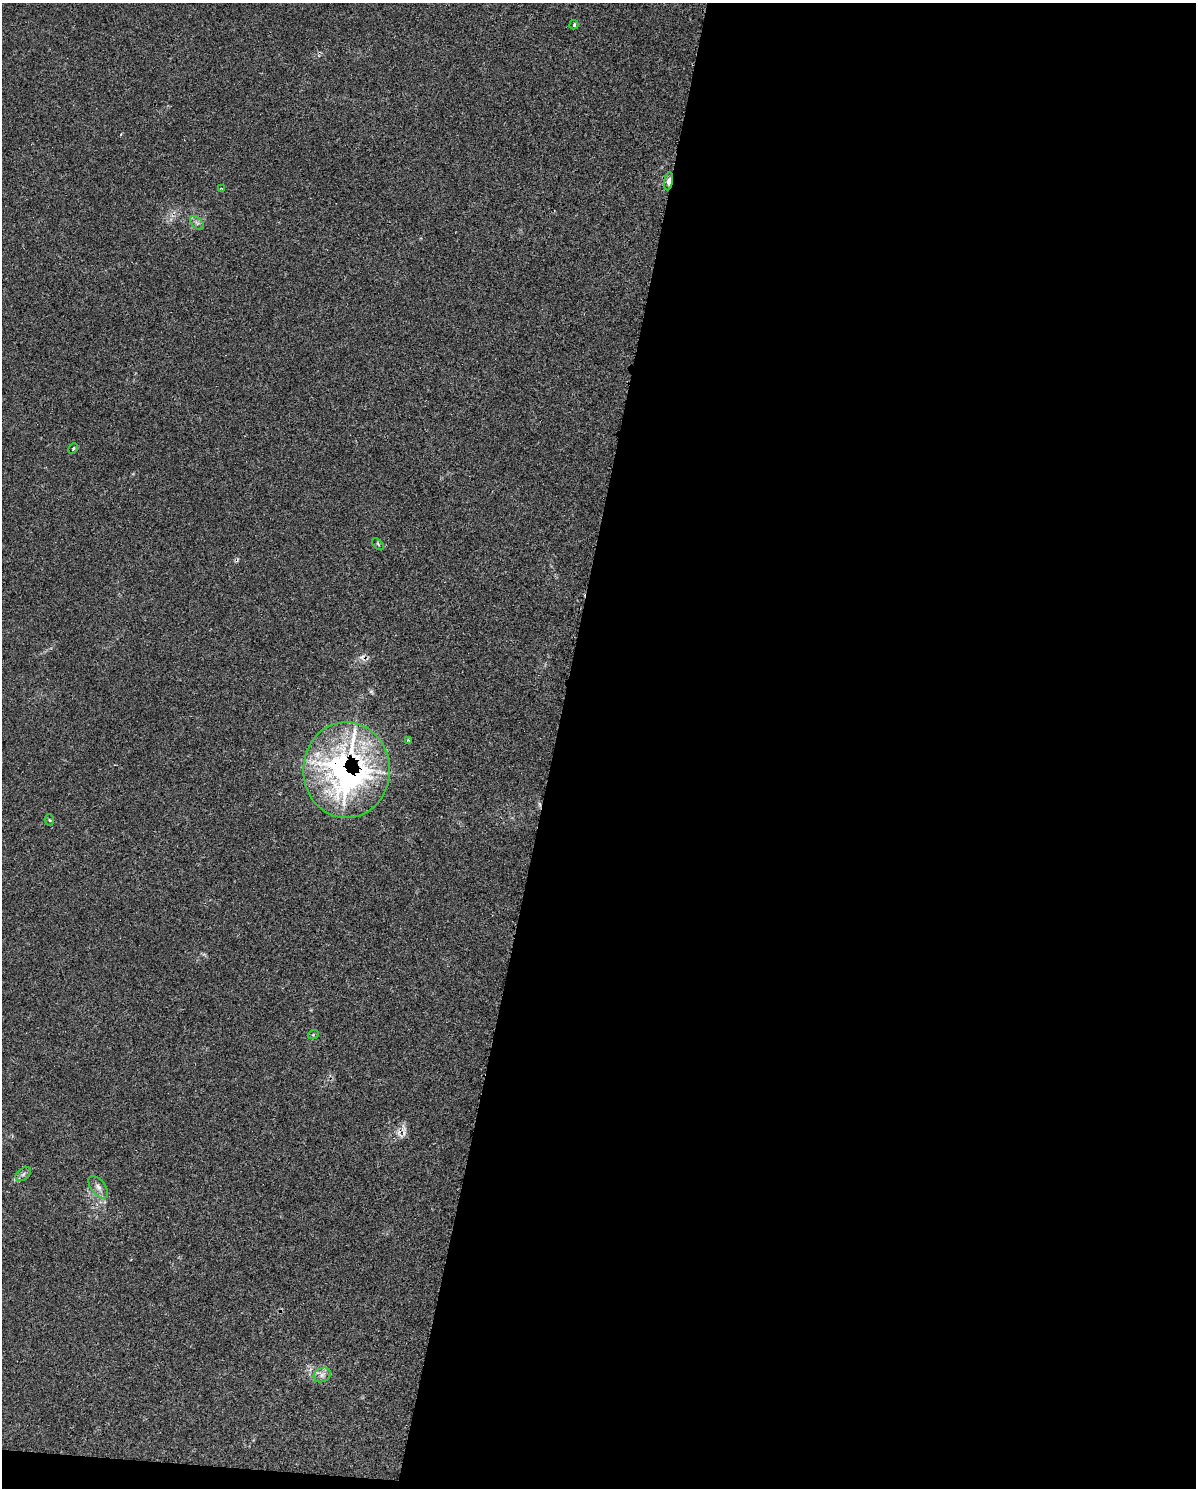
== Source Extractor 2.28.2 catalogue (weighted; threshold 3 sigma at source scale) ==
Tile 12 of 4 x 3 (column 4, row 3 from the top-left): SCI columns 3590-4783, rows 239-1724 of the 4834 x 4855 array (HDU 1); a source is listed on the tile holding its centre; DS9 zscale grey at full resolution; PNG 1198 x 1490 px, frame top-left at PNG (2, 3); each listed source drawn as its Kron ellipse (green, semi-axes under 4 px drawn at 4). Shown black and unused: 54% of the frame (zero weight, under 2 of 3 exposures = <1% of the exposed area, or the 3 px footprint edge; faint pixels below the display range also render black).
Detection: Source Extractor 2.28.2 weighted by HDU 2 'WHT'; one run over the whole footprint, this tile lists its part. Background 0.046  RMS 0.005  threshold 0.0226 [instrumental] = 3 sigma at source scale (4.5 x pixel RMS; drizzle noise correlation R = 1.50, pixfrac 1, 0.05/0.05 arcsec/px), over >= 5 px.
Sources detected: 15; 2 cosmic-ray / hot-pixel residue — neither listed nor drawn; the other 13 listed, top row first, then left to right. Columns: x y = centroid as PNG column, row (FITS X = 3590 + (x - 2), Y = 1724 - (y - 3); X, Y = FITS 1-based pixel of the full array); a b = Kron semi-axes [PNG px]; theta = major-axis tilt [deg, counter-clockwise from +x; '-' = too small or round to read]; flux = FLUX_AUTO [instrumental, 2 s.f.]
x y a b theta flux
574 25 5 3 - 0.6
669 181 9 4 80 4.9
221 188 4 3 - 1
197 223 8 5 -45 1.4
73 449 5 4 - 0.7
378 544 7 2 -45 0.5
408 740 4 2 - 0.38
346 770 48 43 -90 170
50 820 6 3 -86 0.56
313 1035 5 3 - 0.48
23 1174 8 5 37 1.5
98 1187 13 7 -51 2.6
322 1375 9 7 28 2
Overlapping masked pixels (flux is a lower limit): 2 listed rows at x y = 669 181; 346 770